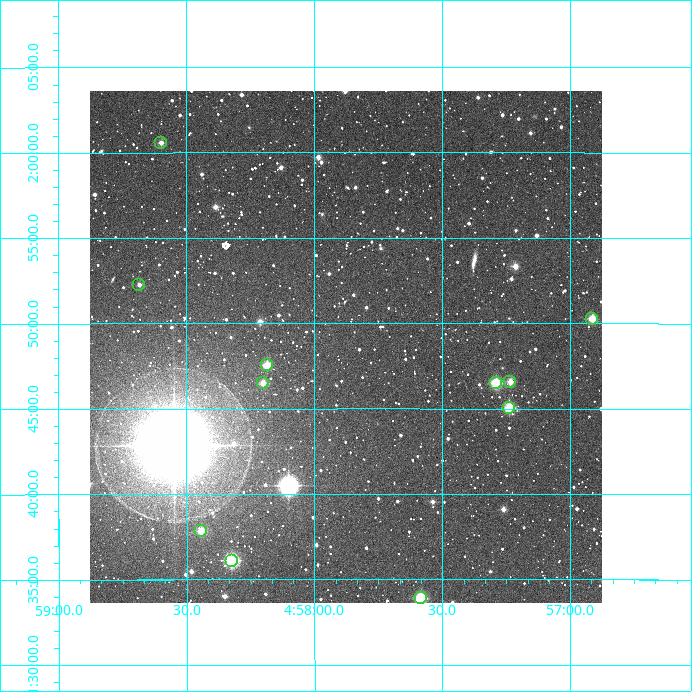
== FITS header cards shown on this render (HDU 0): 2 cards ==
NAXIS1  =                  512
NAXIS2  =                  512

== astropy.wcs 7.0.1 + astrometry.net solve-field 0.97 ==
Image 512 x 512 px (HDU 0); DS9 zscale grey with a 90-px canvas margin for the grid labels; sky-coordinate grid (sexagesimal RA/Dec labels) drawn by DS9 from the SOLVED WCS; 11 Tycho-2 reference stars matched to detected sources circled (green)
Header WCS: RA---TAN/DEC--TAN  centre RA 04:57:53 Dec +01:49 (74.47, +1.81 deg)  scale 3.52 arcsec/px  FOV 30.0' x 30.0'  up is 0 deg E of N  parity normal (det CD < 0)
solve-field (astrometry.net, Tycho-2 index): VERIFIED the header's WCS against the Tycho-2 star catalogue (11 matches, 0 conflicts) and refined it, rather than solving blind
Solved WCS: RA---TAN-SIP/DEC--TAN-SIP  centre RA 04:57:53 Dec +01:49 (74.47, +1.81 deg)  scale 3.52 arcsec/px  FOV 30.0' x 30.0'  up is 0 deg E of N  parity normal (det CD < 0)
The solver's refit moves the header's centre by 2.2 arcsec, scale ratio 1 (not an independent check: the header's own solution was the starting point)
Tycho-2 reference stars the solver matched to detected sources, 11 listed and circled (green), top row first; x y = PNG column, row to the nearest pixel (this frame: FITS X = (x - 90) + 1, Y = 512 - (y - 91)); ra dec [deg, ICRS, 3 dp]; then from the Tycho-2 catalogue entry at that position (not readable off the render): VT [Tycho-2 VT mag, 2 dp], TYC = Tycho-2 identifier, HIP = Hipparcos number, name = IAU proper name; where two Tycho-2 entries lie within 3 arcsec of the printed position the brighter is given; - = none
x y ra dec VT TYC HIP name
161 143 74.650 +2.010 12.07 89-1046-1 - -
139 285 74.671 +1.871 11.86 85-801-1 - -
592 319 74.228 +1.838 11.26 85-845-1 - -
267 365 74.546 +1.792 11.14 85-993-1 - -
510 382 74.309 +1.776 11.45 85-1245-1 - -
263 383 74.550 +1.775 11.80 85-919-1 - -
496 383 74.322 +1.775 10.56 85-1472-1 - -
509 408 74.310 +1.751 10.43 85-1181-1 - -
201 531 74.611 +1.631 11.14 85-1329-1 - -
232 561 74.581 +1.602 9.54 85-645-1 - -
421 598 74.396 +1.565 9.57 85-821-1 - -